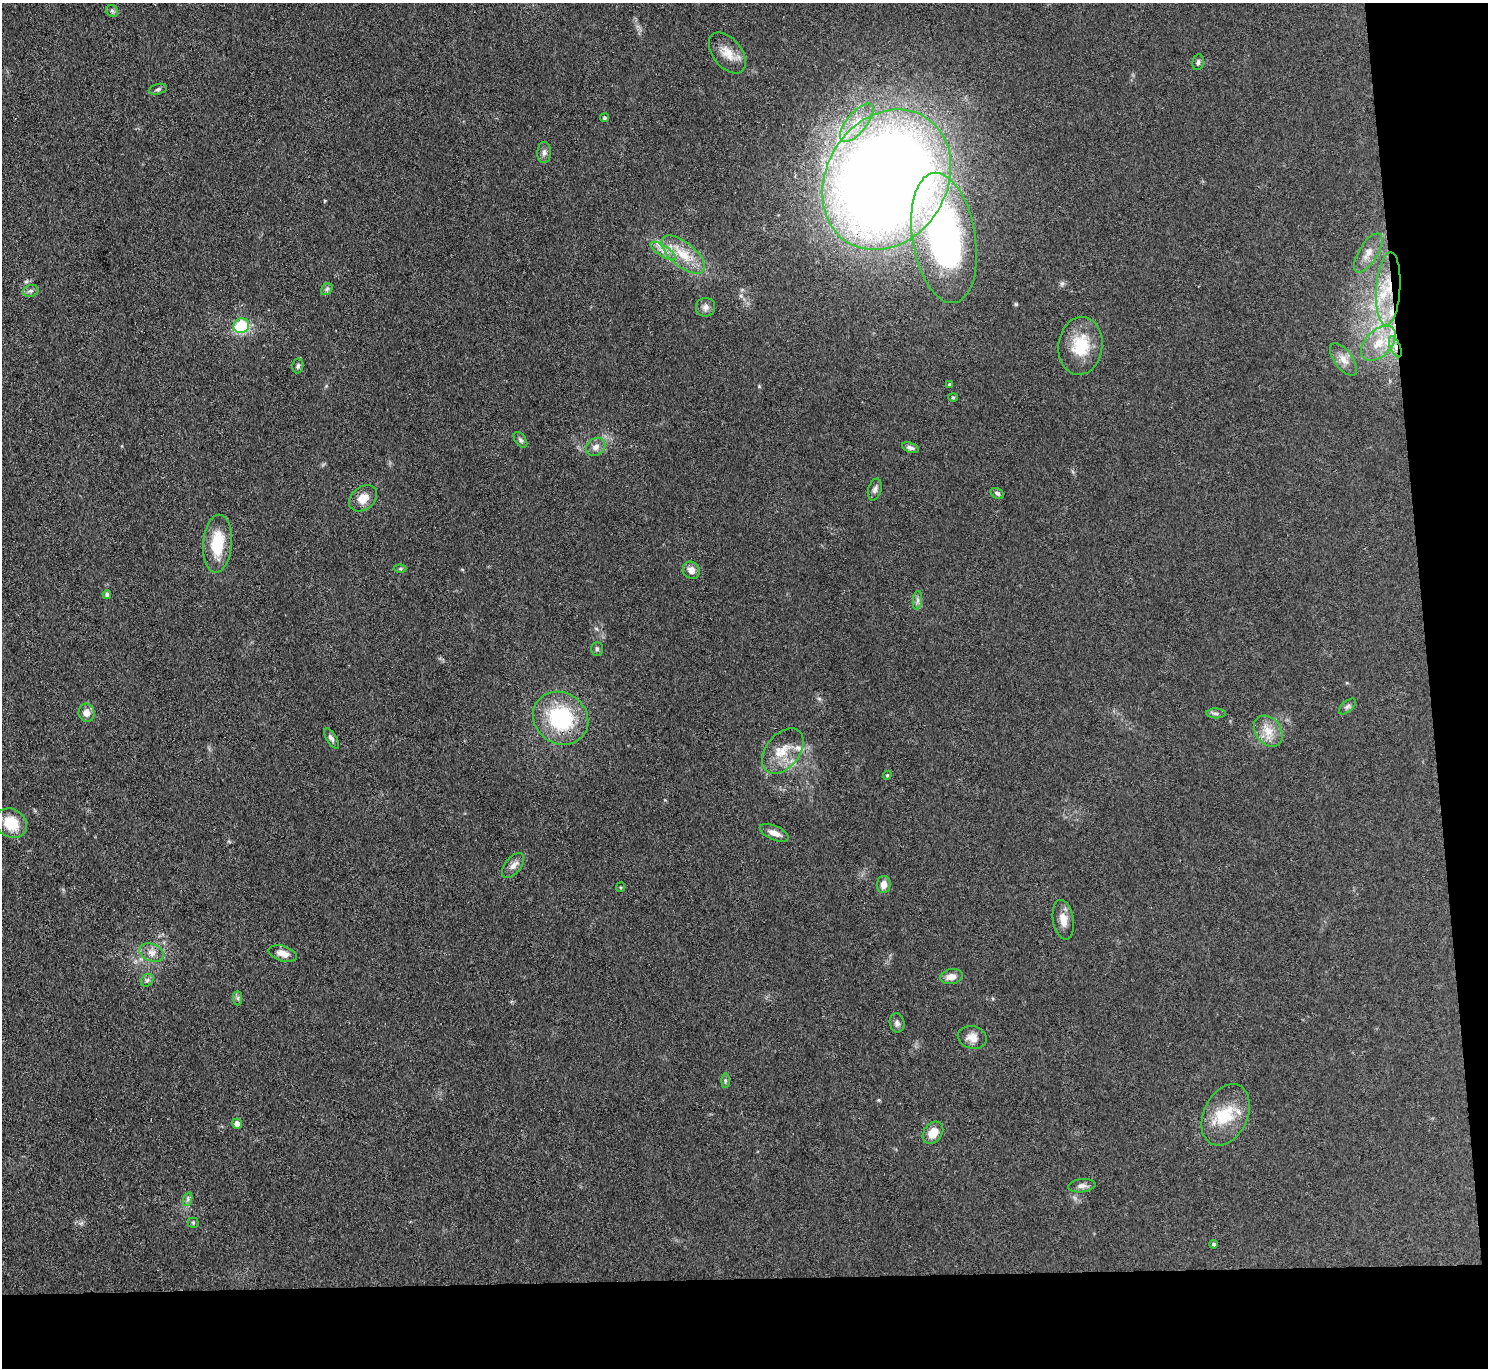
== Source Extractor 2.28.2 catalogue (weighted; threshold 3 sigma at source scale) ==
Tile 9 of 3 x 3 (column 3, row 3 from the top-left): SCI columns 2973-4458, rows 124-1489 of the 4458 x 4433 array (HDU 1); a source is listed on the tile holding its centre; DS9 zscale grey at full resolution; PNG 1490 x 1370 px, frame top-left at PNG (2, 3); each listed source drawn as its Kron ellipse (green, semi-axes under 4 px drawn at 4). Shown black and unused: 11% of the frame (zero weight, under 3 of 4 exposures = <1% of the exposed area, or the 3 px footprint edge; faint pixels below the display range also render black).
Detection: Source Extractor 2.28.2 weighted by HDU 2 'WHT'; one run over the whole footprint, this tile lists its part. Background 0.0958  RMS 0.0066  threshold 0.0298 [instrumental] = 3 sigma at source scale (4.5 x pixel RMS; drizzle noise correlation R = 1.50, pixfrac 1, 0.05/0.05 arcsec/px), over >= 5 px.
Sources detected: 72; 7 inside a brighter listed object's ellipse — not listed separately; the other 65 listed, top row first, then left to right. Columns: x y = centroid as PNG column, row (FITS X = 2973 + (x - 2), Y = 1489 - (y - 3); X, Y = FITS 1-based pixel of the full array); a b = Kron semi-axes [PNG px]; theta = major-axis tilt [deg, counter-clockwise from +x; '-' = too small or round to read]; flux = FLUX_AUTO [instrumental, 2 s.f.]
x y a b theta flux
112 11 6 5 - 1.3
727 53 23 14 -51 11
1198 62 8 5 77 1.7
158 89 9 5 14 1.5
604 118 4 4 - 0.87
857 123 23 10 51 14
544 152 10 7 86 2.7
887 180 74 60 58 1400
944 238 66 31 -81 220
663 251 14 5 -32 4.3
1368 253 22 9 58 7.7
683 255 26 12 -39 17
327 289 6 5 - 1.4
1388 289 37 12 86 25
31 291 8 6 19 1.7
705 307 10 9 - 3.2
241 326 8 7 - 36
1378 343 21 13 45 15
1080 346 29 22 82 25
1395 347 11 5 -67 3.7
1344 360 19 9 -54 6.4
298 366 7 5 80 1.5
950 384 4 4 - 1.3
953 397 5 4 - 0.75
520 440 9 5 -53 1.6
596 447 10 8 41 3.8
910 448 9 5 -19 2.1
875 489 11 6 72 2.5
997 493 7 5 -32 1.4
363 498 15 11 38 8.1
217 544 29 14 86 24
400 569 6 4 0 0.93
691 570 9 8 - 4.8
107 595 4 4 - 1.9
917 600 9 4 82 1.9
597 649 7 5 -89 1.3
1347 706 10 5 41 1.7
86 713 9 8 - 5
1216 713 10 5 0 1.8
561 718 29 25 -36 55
1268 731 17 12 -53 9.6
332 738 12 5 -58 2
783 751 26 16 50 15
887 775 4 4 - 0.82
11 823 16 14 -35 17
774 833 15 7 -23 4.7
513 865 14 8 53 3.9
884 885 8 7 - 4.7
621 887 5 4 - 0.75
1063 920 20 10 -81 6.7
152 953 13 8 -20 4.9
283 954 14 7 -16 5
951 977 11 7 11 5.2
147 980 7 5 43 1.6
238 998 7 4 -89 1.4
897 1023 9 7 -76 2.2
972 1037 15 11 -15 5.9
725 1081 7 4 89 1.1
1226 1115 32 22 65 25
237 1123 5 5 - 4.6
933 1133 12 9 52 9.8
1082 1186 13 6 7 3.1
188 1199 7 4 72 1.5
193 1223 5 5 - 0.98
1214 1244 4 4 - 1.3
Overlapping masked pixels (flux is a lower limit): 4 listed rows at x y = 887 180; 944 238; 1388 289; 1395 347